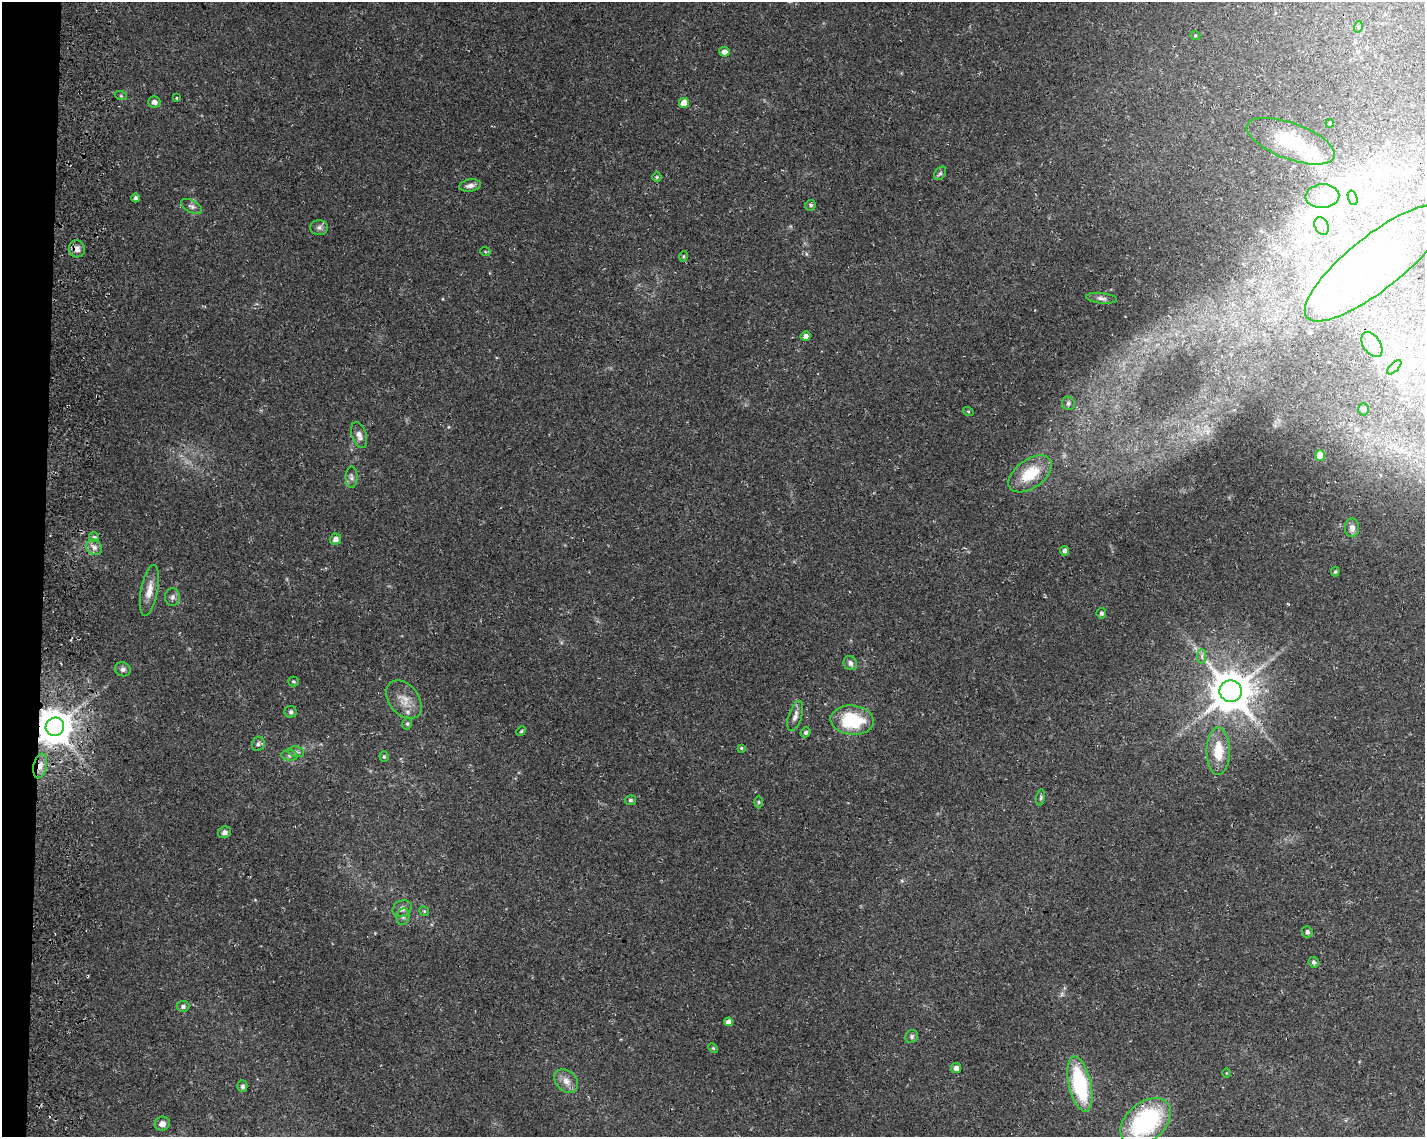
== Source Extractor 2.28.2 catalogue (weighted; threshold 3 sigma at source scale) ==
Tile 7 of 3 x 4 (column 1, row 3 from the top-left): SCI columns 343-1765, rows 1138-2272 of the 4897 x 4553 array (HDU 1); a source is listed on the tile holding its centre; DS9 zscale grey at full resolution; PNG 1427 x 1139 px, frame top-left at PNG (2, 2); each listed source drawn as its Kron ellipse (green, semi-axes under 4 px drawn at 4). Shown black and unused: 3% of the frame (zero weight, under 3 of 4 exposures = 4% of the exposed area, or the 3 px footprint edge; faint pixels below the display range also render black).
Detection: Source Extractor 2.28.2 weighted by HDU 2 'WHT'; one run over the whole footprint, this tile lists its part. Background 0.0362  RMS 0.0051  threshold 0.0228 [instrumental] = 3 sigma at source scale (4.5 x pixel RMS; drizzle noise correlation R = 1.50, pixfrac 1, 0.0396/0.0396 arcsec/px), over >= 5 px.
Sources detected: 93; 4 inside a brighter object's white glare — neither listed nor drawn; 6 inside a brighter listed object's ellipse — not listed separately; the other 83 listed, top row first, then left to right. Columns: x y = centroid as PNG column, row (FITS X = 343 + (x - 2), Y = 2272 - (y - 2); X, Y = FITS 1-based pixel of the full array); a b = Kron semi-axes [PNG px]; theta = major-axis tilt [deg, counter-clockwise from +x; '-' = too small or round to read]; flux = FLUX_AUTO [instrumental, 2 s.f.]
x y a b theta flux
1358 27 6 3 73 0.54
1195 35 5 3 - 0.47
724 52 5 5 - 2.6
121 96 6 4 -19 0.62
176 98 4 3 - 0.35
154 102 6 5 - 2
684 103 5 5 - 5.6
1330 123 4 3 - 0.53
1291 141 46 18 -20 29
940 173 7 5 53 0.97
657 177 5 4 - 0.53
470 186 11 6 10 2.2
1322 196 17 11 3 8.2
136 198 4 4 - 1.1
1353 198 7 4 -71 1.7
811 205 5 5 - 1.2
192 206 11 6 -28 1.6
1322 226 9 6 -62 2.4
319 228 9 7 0 1.7
77 249 8 8 - 2.8
485 251 5 3 - 0.44
684 256 5 3 - 0.5
1376 263 88 27 38 89
1101 298 15 5 -7 2.1
806 336 5 5 - 2.2
1372 345 14 8 -57 3.9
1394 367 9 3 45 1.2
1068 403 7 6 - 1.1
1363 409 6 5 - 1.2
968 411 5 3 - 0.49
359 435 13 7 -71 2.6
1320 455 5 5 - 8.9
1030 474 24 14 36 17
351 477 10 6 -89 1.6
1352 528 9 7 -90 2.5
94 537 5 5 - 0.84
335 539 6 5 - 2.5
94 547 8 7 - 2.1
1065 551 5 4 - 2
1335 572 5 4 - 0.62
149 590 26 8 79 5.6
172 597 9 7 87 1.5
1101 613 5 4 - 1
1202 656 7 4 90 1.3
850 663 7 6 - 1.7
123 669 8 7 - 1.6
293 682 5 5 - 0.65
1231 691 11 11 - 1700
404 700 21 15 -52 6.5
291 712 6 6 - 1.1
795 716 16 6 72 2.9
852 720 22 14 -6 26
407 724 6 5 - 0.85
55 727 9 9 - 1200
521 731 5 4 - 0.52
806 732 5 4 - 0.9
258 744 7 6 - 1.3
741 748 4 4 - 0.49
1218 751 23 11 90 12
296 752 8 5 -8 1.3
289 755 8 5 -6 1.3
384 757 5 4 - 0.65
40 766 12 6 79 3.5
1041 798 8 4 81 0.83
630 800 6 5 - 0.92
759 802 6 4 -90 0.69
224 832 6 5 - 1.8
402 909 10 8 30 2.7
424 911 5 4 - 0.64
403 917 8 6 74 1.5
1307 932 5 5 - 1.3
1314 962 5 5 - 1.2
183 1006 6 5 - 1.2
728 1022 4 4 - 2.8
912 1036 7 6 - 0.99
713 1048 6 3 -44 0.56
956 1068 5 5 - 2.1
1226 1073 5 3 - 0.41
566 1081 13 10 -43 4
1080 1084 28 11 -77 39
242 1086 6 5 - 1.2
1146 1122 28 19 40 57
162 1124 8 7 - 2.9
Overlapping masked pixels (flux is a lower limit): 2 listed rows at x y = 55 727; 40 766
Isophote crosses this tile's border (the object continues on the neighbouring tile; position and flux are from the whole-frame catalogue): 1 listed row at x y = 1146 1122